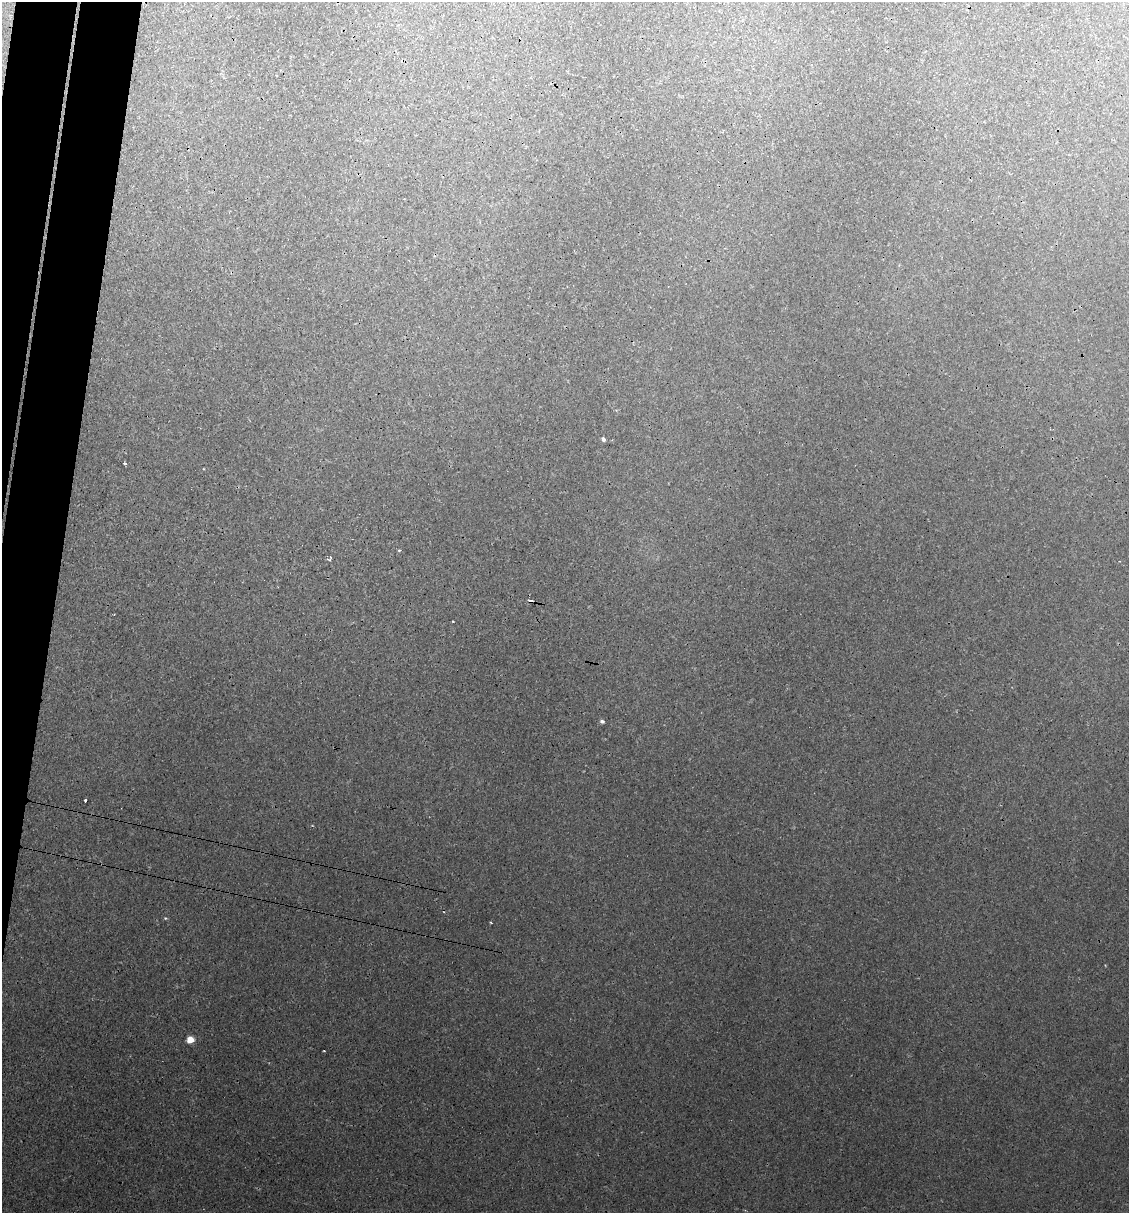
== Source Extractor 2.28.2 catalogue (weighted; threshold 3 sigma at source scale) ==
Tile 11 of 4 x 4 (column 3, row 3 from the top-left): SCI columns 2439-3565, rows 1271-2481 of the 4996 x 4970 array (HDU 1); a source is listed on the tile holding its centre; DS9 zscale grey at full resolution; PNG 1131 x 1215 px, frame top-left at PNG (2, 2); no overlay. Shown black and unused: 5% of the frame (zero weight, under 3 of 4 exposures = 8% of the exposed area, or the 3 px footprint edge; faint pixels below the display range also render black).
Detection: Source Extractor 2.28.2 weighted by HDU 2 'WHT'; one run over the whole footprint, this tile lists its part. Background 0.0181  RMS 0.0024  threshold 0.0108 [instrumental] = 3 sigma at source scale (4.5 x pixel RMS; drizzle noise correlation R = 1.50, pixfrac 1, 0.05/0.05 arcsec/px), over >= 5 px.
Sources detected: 11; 2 cosmic-ray / hot-pixel residue — not listed; the other 9 listed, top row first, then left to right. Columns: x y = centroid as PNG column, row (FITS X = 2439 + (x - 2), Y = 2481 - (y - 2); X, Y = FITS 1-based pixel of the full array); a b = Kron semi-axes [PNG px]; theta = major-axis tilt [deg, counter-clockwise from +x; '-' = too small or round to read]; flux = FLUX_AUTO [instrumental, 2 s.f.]
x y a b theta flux
603 439 4 3 - 0.68
125 463 3 3 - 0.47
399 550 4 3 - 0.22
330 558 7 3 74 0.36
114 614 3 2 - 0.18
602 721 5 4 - 0.58
85 800 3 3 - 0.46
165 918 4 3 - 0.21
190 1039 5 4 - 5.3